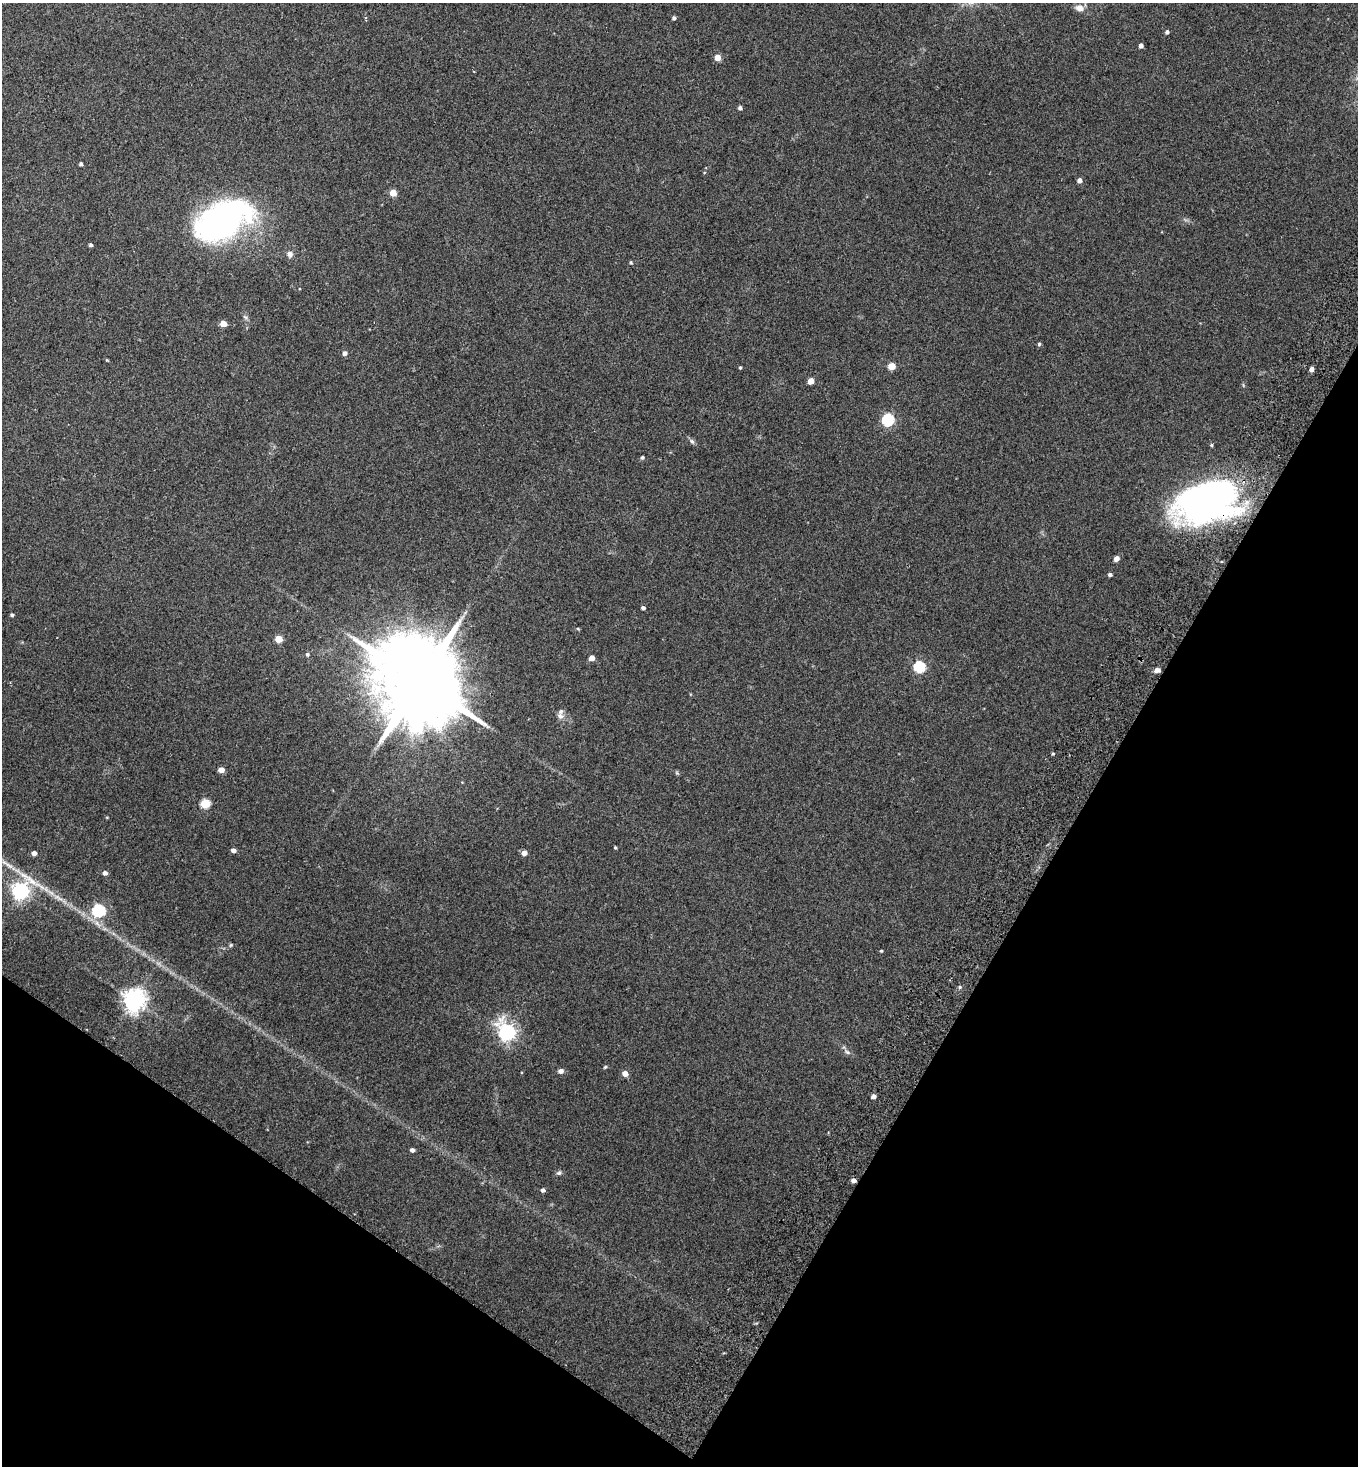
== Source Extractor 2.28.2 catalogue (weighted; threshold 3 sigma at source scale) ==
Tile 15 of 4 x 4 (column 3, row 4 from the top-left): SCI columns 2912-4267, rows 35-1498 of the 5962 x 5923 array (HDU 1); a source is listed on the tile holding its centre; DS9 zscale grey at full resolution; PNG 1360 x 1468 px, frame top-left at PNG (2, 3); no overlay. Shown black and unused: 28% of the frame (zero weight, under 2 of 3 exposures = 3% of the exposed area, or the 3 px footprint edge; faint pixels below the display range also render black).
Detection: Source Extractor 2.28.2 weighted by HDU 2 'WHT'; one run over the whole footprint, this tile lists its part. Background 0.0747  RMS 0.0096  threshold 0.0432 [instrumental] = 3 sigma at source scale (4.5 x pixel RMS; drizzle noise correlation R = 1.50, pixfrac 1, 0.05/0.05 arcsec/px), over >= 5 px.
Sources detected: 69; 4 inside a brighter object's white glare — not listed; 1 inside a brighter listed object's ellipse — not listed separately; the other 64 listed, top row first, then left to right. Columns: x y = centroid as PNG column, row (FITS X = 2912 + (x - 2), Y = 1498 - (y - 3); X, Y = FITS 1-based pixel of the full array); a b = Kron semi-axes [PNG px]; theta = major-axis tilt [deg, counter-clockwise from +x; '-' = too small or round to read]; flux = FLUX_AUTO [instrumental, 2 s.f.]
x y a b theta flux
1080 8 12 9 -17 5.9
674 18 4 4 - 2
1167 32 4 4 - 2.4
1141 46 4 4 - 3.9
717 57 4 4 - 12
740 108 4 4 - 2.7
81 164 4 4 - 1.8
1079 180 4 4 - 4.3
393 193 5 4 - 17
226 222 71 31 46 180
91 245 4 4 - 2
290 254 8 7 - 3.2
631 263 5 3 - 0.91
245 317 8 4 -36 1.6
223 324 5 4 - 13
1039 344 5 4 - 1.5
345 353 5 4 - 3.3
107 360 4 3 - 0.77
892 366 5 5 - 19
740 367 3 3 - 1.2
1312 369 4 4 - 4.7
811 381 4 4 - 12
888 420 6 5 - 110
692 441 8 5 -61 2
1212 445 4 4 - 1.1
642 457 5 4 - 1.4
1207 501 59 34 19 370
1116 559 5 4 - 5.8
1110 575 4 4 - 2.2
643 608 4 3 - 2.4
12 615 4 3 - 1.6
578 629 5 3 - 0.83
278 639 5 4 - 19
307 654 5 4 - 1.7
592 658 4 4 - 8.3
919 667 6 5 - 88
1157 670 7 5 8 3.3
420 682 26 18 -39 17000
560 716 9 7 -27 3.8
1053 754 4 3 - 1
221 770 5 4 - 8.1
205 803 5 5 - 43
615 847 3 2 - 1.1
233 850 4 4 - 4.3
34 853 4 4 - 4.1
524 853 4 4 - 6.3
105 873 5 4 - 3.2
31 880 35 8 -36 19
20 891 7 6 - 350
99 910 6 6 - 130
231 945 5 5 - 1.1
881 951 3 3 - 0.92
960 987 5 4 - 1.3
134 1000 7 7 - 680
507 1032 7 6 - 350
847 1052 7 4 -44 1.9
605 1067 5 4 - 1.2
561 1071 5 4 - 4.3
625 1073 5 5 - 6.8
874 1096 4 4 - 3.8
412 1150 4 4 - 3
559 1173 7 5 5 1.9
854 1180 5 4 - 3.6
543 1190 5 4 - 2.4
Overlapping masked pixels (flux is a lower limit): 2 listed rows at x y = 1207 501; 854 1180